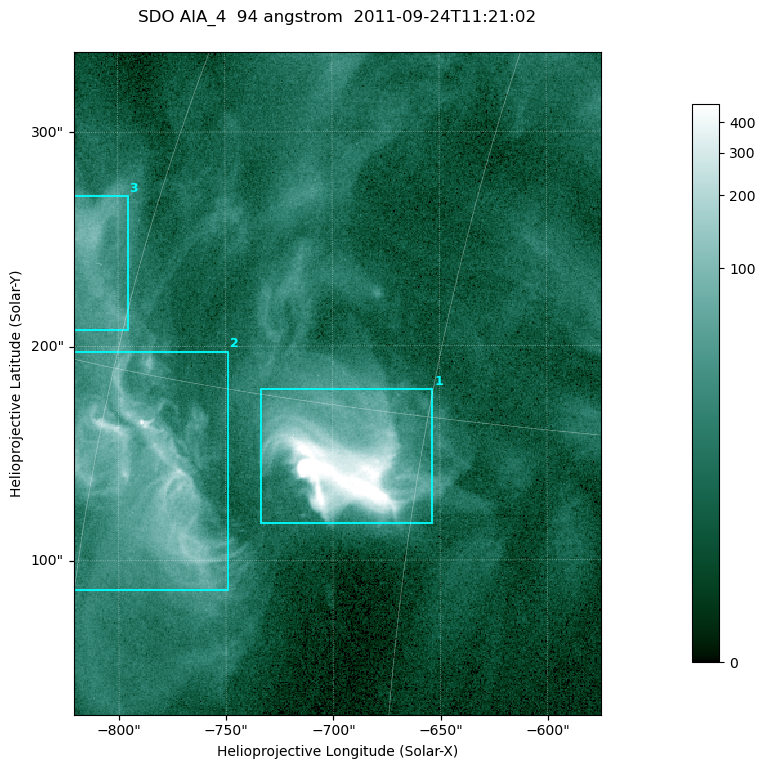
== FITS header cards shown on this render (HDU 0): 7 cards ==
TELESCOP= 'SDO     '           /
INSTRUME= 'AIA_4   '           /
WAVELNTH=                   94 /
WAVEUNIT= 'angstrom'           /
DATE-OBS= '2011-09-24T11:21:02.12' /
CTYPE1  = 'HPLN-TAN'           /
CTYPE2  = 'HPLT-TAN'           /

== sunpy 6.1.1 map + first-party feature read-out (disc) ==
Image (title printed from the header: SDO AIA_4  94 angstrom  2011-09-24T11:21:02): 410 x 515 px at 0.6 arcsec/px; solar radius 956 arcsec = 1594 px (partial field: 2.6% of the solar disc is inside the frame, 100% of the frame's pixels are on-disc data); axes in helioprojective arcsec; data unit not stated in the header (colour bar unlabelled)
Pointing: header CRPIX1/2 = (2058.48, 2043.05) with CRVAL1/2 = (0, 0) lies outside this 410 x 515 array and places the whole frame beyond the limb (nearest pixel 1.41 R_sun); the SolarSoft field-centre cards XCEN/YCEN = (-697.8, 182.5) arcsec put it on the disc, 1319 arcsec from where CRPIX/CRVAL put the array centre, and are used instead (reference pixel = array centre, CRVAL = XCEN/YCEN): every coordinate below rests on XCEN/YCEN
Orientation: roll -0.138 deg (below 1 deg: not rotated)
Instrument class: DISC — disc imager (sunpy class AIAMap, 94 A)
Bright regions (active regions / flare kernels): reference = the on-disc median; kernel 3 px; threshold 5 sigma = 42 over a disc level ~11.7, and >= 1.15x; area >= 211 px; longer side >= 5 px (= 3 arcsec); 3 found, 3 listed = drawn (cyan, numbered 1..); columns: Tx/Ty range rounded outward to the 2 arcsec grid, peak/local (2 s.f.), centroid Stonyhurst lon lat
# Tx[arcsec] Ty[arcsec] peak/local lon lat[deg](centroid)
1 -734..-652 116..180 91 -48 +14
2 -822..-748 86..198 28 -57 +12
3 -822..-794 206..270 8.9 -63 +18